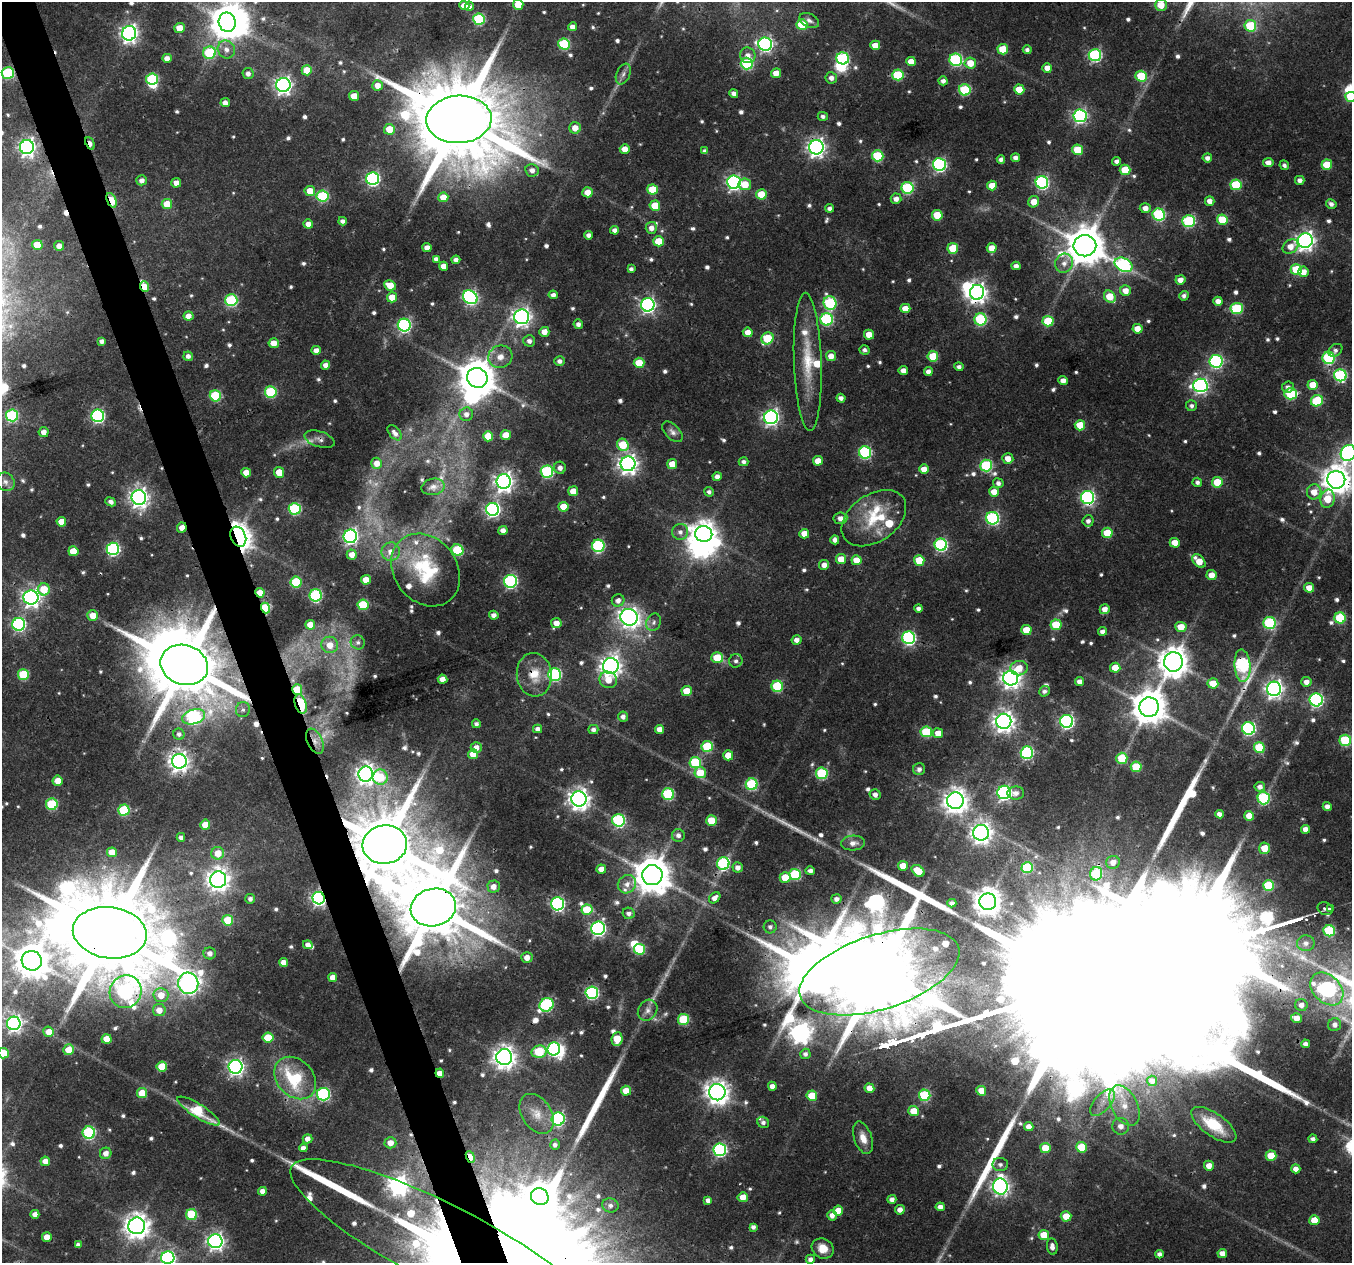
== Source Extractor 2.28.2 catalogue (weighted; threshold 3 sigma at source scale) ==
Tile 11 of 4 x 4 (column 3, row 3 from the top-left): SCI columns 2703-4052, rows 1328-2588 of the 5404 x 5232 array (HDU 1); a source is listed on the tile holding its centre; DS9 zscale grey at full resolution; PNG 1354 x 1265 px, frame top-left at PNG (2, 2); each listed source drawn as its Kron ellipse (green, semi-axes under 4 px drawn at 4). Shown black and unused: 3% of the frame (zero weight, under 3 of 4 exposures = <1% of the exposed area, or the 3 px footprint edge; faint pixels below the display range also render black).
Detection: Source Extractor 2.28.2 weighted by HDU 2 'WHT'; one run over the whole footprint, this tile lists its part. Background 0.0432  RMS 0.0028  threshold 0.0126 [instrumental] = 3 sigma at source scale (4.5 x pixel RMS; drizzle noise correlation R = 1.50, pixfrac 1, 0.0396/0.0396 arcsec/px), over >= 5 px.
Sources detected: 764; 6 too faint to see at this stretch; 12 inside a brighter object's white glare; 7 cosmic-ray / hot-pixel residue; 6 long thin detections or spike segments (spike, bleed or trail) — neither listed nor drawn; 18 inside a brighter listed object's ellipse — not listed separately; of the other 715, all 500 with FLUX_AUTO >= 0.927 (the completeness limit of this list) listed and drawn (215 fainter detections not listed), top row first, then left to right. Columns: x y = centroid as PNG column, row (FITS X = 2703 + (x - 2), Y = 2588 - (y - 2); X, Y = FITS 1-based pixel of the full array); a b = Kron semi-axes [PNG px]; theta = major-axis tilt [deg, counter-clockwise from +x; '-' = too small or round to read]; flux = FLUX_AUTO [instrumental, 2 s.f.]
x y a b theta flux
464 5 5 4 - 3.6
518 5 5 5 - 6.2
1161 5 6 5 - 4.2
469 6 4 4 - 1.4
479 19 6 5 - 27
809 20 10 6 -28 1
227 22 10 8 -78 530
802 25 5 5 - 12
1250 26 6 5 - 17
573 27 4 4 - 1.8
179 28 5 5 - 5
129 33 7 7 - 130
564 44 6 5 - 24
765 44 7 6 - 71
875 45 5 5 - 3.7
226 49 9 8 - 1.9
1003 49 5 5 - 8.8
1027 50 4 4 - 0.96
209 53 6 6 - 19
748 55 8 7 - 1.9
1095 55 6 6 - 44
167 58 4 4 - 2
843 58 6 6 - 34
956 60 6 6 - 43
911 61 5 4 - 3.6
970 63 6 5 - 4.8
747 64 6 5 - 27
1047 68 5 4 - 2.7
307 70 5 5 - 6.1
8 73 6 6 - 33
248 73 5 5 - 1.4
776 73 5 5 - 2.8
623 74 11 6 67 1.3
898 75 5 5 - 18
1141 76 5 5 - 13
831 78 6 5 - 1.6
152 79 6 5 - 22
943 81 4 4 - 1.2
283 85 7 7 - 120
377 85 5 5 - 2.6
1019 89 5 5 - 5.9
965 90 6 5 - 21
734 93 4 4 - 1.5
354 96 5 5 - 3.7
1351 97 6 5 - 7
225 103 4 4 - 2
823 116 5 4 - 1
1080 116 6 6 - 63
459 119 33 24 3 5500
575 128 6 5 - 3.3
389 129 5 5 - 5.1
90 143 6 4 -66 3.1
27 147 7 7 - 130
816 147 7 7 - 140
625 149 5 4 - 3.2
1078 150 5 5 - 9.8
705 151 4 4 - 1
878 156 6 5 - 19
1015 158 4 4 - 1.5
1207 158 5 4 - 1.4
1001 159 4 4 - 1.2
1117 161 4 4 - 1.3
1268 163 5 4 - 2.1
939 165 6 6 - 58
1284 165 5 4 - 0.96
1327 165 5 5 - 8.6
532 170 7 6 - 1.7
1125 170 5 5 - 8.6
373 179 6 6 - 58
142 180 5 5 - 1.5
1300 180 5 4 - 1.4
734 182 7 6 - 78
1042 182 6 6 - 49
176 183 5 4 - 1.8
745 184 6 6 - 5.3
1236 185 5 5 - 15
992 186 5 5 - 4.6
908 188 6 6 - 30
653 189 5 5 - 10
310 191 5 5 - 4.7
588 192 5 5 - 3.8
761 194 5 5 - 7.6
323 196 6 5 - 24
443 197 5 5 - 4.4
896 199 5 5 - 1.6
111 200 8 4 -66 16
1210 201 5 4 - 1.9
1034 202 6 5 - 3.3
167 204 5 5 - 5.9
1331 204 5 4 - 1.1
655 206 5 5 - 7.8
830 208 4 4 - 1.2
1145 208 5 5 - 2.1
937 215 5 5 - 9.1
1159 215 6 6 - 33
1222 220 5 5 - 9.2
343 221 4 4 - 1.2
1189 221 6 6 - 30
308 224 4 4 - 2
651 228 6 5 - 1.8
615 230 4 4 - 1.4
588 235 4 4 - 1.2
659 241 5 5 - 7.5
1305 241 7 7 - 150
37 245 5 5 - 7.8
59 246 5 4 - 2.2
1085 246 11 10 - 910
1290 246 8 6 36 2.9
427 248 4 4 - 2
953 248 5 5 - 9.3
992 248 5 5 - 3.8
436 259 4 4 - 1.4
456 260 4 4 - 1.5
1064 263 10 9 - 2.1
1123 265 9 6 -27 47
443 266 4 4 - 2.5
1016 266 4 4 - 1.6
631 269 4 4 - 0.93
1296 269 5 5 - 12
1303 272 5 5 - 3
1180 280 5 5 - 2.3
390 285 6 5 - 5
144 287 5 4 - 6.1
1125 291 5 5 - 3
977 292 7 7 - 150
553 295 5 4 - 1.4
1184 296 5 4 - 1
392 297 5 5 - 4.7
470 297 8 6 -38 68
1110 297 6 5 - 6.6
231 300 6 6 - 31
1218 301 4 4 - 2
830 303 7 6 - 31
648 305 7 7 - 85
905 308 5 4 - 3.5
1237 308 6 5 - 21
188 316 5 4 - 2.5
522 317 7 7 - 120
827 319 6 6 - 36
980 319 6 6 - 28
1048 321 5 5 - 13
578 324 5 4 - 1.2
404 325 6 6 - 61
1137 329 5 5 - 3.3
544 332 5 5 - 2.5
748 332 5 5 - 2.9
869 335 5 5 - 3.6
767 338 6 5 - 16
102 341 4 4 - 1.3
529 341 6 5 - 1.2
274 343 5 5 - 3.3
316 350 4 4 - 2
864 350 5 4 - 0.99
1335 350 8 5 40 0.94
188 356 5 4 - 1.3
831 356 5 5 - 2.7
933 356 5 5 - 8.4
500 357 12 11 - 3
1329 358 6 6 - 29
560 361 5 4 - 1.1
1216 361 6 6 - 53
808 362 69 14 -88 13
639 363 5 5 - 7.6
326 365 4 4 - 1.8
959 367 4 4 - 1.1
903 371 4 4 - 2
928 372 4 4 - 1.7
1340 375 6 6 - 42
477 378 10 9 - 750
1063 381 4 4 - 2
1200 385 7 7 - 83
1313 385 5 5 - 5
1288 387 6 5 - 1.2
271 392 6 5 - 24
1291 394 6 5 - 21
215 396 5 5 - 22
841 398 4 4 - 1.3
1317 401 6 5 - 16
1191 406 5 5 - 0.93
466 414 7 6 - 1.5
12 415 6 6 - 25
98 416 6 6 - 51
771 417 7 7 - 96
1080 425 5 5 - 8.3
44 432 5 5 - 2
672 432 12 7 -45 1.5
395 433 9 5 -49 1.3
506 435 5 5 - 5.3
488 436 5 5 - 7
319 439 15 7 -18 1.7
623 445 6 5 - 9.4
865 452 6 6 - 38
1348 453 8 7 - 87
1008 458 5 5 - 2.6
818 461 5 5 - 3.6
744 462 5 4 - 1
377 463 5 5 - 2.6
628 464 7 7 - 170
672 464 5 5 - 4.1
986 466 6 6 - 28
560 468 6 6 - 1.7
924 469 5 4 - 3.5
279 472 5 5 - 4.5
547 472 6 6 - 39
246 473 5 4 - 3.1
717 477 4 4 - 1.7
1336 480 9 8 - 400
5 482 10 8 -44 1.4
504 482 7 7 - 160
1197 482 4 4 - 0.93
1217 482 5 5 - 8.1
998 483 5 5 - 1.2
433 487 11 8 12 1.3
573 491 5 5 - 3.7
709 492 5 4 - 0.99
994 492 5 5 - 3.7
1314 492 7 7 - 3.6
139 497 7 7 - 160
1088 497 6 6 - 64
1328 499 9 7 78 7
111 502 5 4 - 1.3
563 507 5 5 - 5.3
295 509 6 6 - 29
493 509 6 6 - 79
840 518 7 6 - 1.7
874 518 36 23 35 13
992 518 6 6 - 48
1088 521 5 5 - 1.3
61 522 5 5 - 3.5
182 528 5 5 - 2.6
503 531 4 4 - 1.9
680 532 8 8 - 1.5
1107 533 5 5 - 7.5
704 534 8 8 - 300
804 534 5 5 - 3.5
350 536 7 6 - 85
238 537 10 7 -68 320
835 540 4 4 - 1.4
1175 543 5 5 - 3.8
941 545 6 6 - 43
598 546 6 6 - 39
113 549 6 6 - 48
457 550 6 5 - 17
73 551 5 5 - 5.5
391 552 9 9 - 2.6
352 555 5 5 - 2.5
841 559 5 5 - 4.2
856 560 5 5 - 4.4
919 560 5 5 - 7.9
1199 561 8 5 -43 4.8
824 565 5 5 - 1.8
426 570 39 31 -52 22
1211 575 5 5 - 3.3
366 580 5 5 - 3.9
510 581 6 6 - 54
296 582 5 5 - 16
1309 588 5 5 - 3.6
44 589 6 6 - 7.1
260 593 5 4 - 4.1
316 595 6 6 - 36
31 597 7 7 - 130
618 600 6 6 - 1.7
363 605 5 5 - 15
265 608 5 4 - 18
919 608 4 4 - 1
1105 609 5 5 - 2.4
93 615 5 5 - 3.7
494 615 4 4 - 1.7
629 617 9 8 - 140
1340 618 5 5 - 16
654 622 9 7 67 1.1
556 623 5 5 - 2.7
1270 623 6 6 - 31
19 624 6 6 - 54
310 625 5 5 - 3.8
1056 625 5 5 - 12
1181 627 5 5 - 5
1026 630 5 5 - 6.5
1103 631 4 4 - 1.4
909 638 6 6 - 52
797 640 5 4 - 1.7
358 642 7 7 - 0.95
330 645 8 8 - 3.3
717 657 6 5 - 8
736 661 7 6 - 0.99
1173 662 10 9 - 450
184 665 24 20 -18 3400
611 666 8 7 - 190
1242 666 16 8 -86 52
1019 668 8 7 - 3.9
1115 668 5 5 - 5.5
23 675 5 5 - 18
534 675 22 17 -83 7.2
555 675 6 6 - 40
1011 678 7 7 - 180
443 679 5 4 - 2.8
608 680 9 8 - 4
1080 681 4 4 - 1.5
1306 682 5 5 - 2
1213 683 5 5 - 5.7
777 686 6 5 - 20
1274 689 7 7 - 130
297 690 5 5 - 9.2
687 691 5 5 - 6.3
1044 691 5 5 - 0.96
1316 700 6 6 - 59
301 704 10 5 -73 24
1149 707 10 9 - 680
243 710 7 7 - 0.97
194 717 12 7 16 39
623 717 5 5 - 1.4
1004 721 7 7 - 200
1067 721 6 6 - 67
476 724 4 4 - 0.95
1248 728 6 6 - 52
538 729 4 4 - 1.4
593 729 5 4 - 1.2
659 729 4 4 - 2.2
926 732 6 5 - 15
938 733 5 5 - 3.3
179 734 6 5 - 1.1
1345 740 6 5 - 23
315 741 13 7 -65 2.5
707 746 5 5 - 17
476 747 5 5 - 2.1
1259 748 6 5 - 15
1027 753 6 6 - 41
473 754 5 5 - 3.4
728 755 5 5 - 4.7
1122 758 5 5 - 12
179 761 7 7 - 180
695 762 6 5 - 20
1136 767 5 5 - 11
919 769 6 6 - 1.2
700 773 6 5 - 7
822 773 6 5 - 24
366 774 7 7 - 180
380 777 8 7 - 11
58 781 5 5 - 3.9
752 784 6 6 - 28
1260 787 5 5 - 1.5
1004 792 7 6 - 77
1016 793 8 6 4 1.7
668 794 6 6 - 28
875 795 5 5 - 1.4
1264 798 6 6 - 32
579 799 7 7 - 200
955 801 8 8 - 270
52 804 6 5 - 22
1327 806 4 4 - 1.6
124 810 5 5 - 20
1219 814 4 4 - 1.4
1249 816 5 5 - 4
619 820 6 6 - 37
711 821 5 5 - 8.8
205 825 5 5 - 4.7
1305 829 4 4 - 2
981 833 8 8 - 190
678 835 6 6 - 1.3
181 837 4 4 - 1.2
853 843 12 7 3 2
385 844 22 19 8 3600
1264 848 5 5 - 5.1
112 852 5 4 - 3.6
218 853 6 6 - 4.9
1113 862 7 6 - 2.4
723 863 6 6 - 39
903 866 5 5 - 4.1
738 867 5 5 - 1.6
1027 867 6 5 - 19
601 869 5 4 - 2.8
810 871 4 4 - 1.2
918 871 7 5 -40 6.2
795 874 6 5 - 22
1096 874 7 6 - 18
652 875 10 10 - 810
785 877 5 5 - 6.3
218 880 8 8 - 220
627 884 10 8 45 2.1
1269 885 5 5 - 15
494 886 6 6 - 2.1
319 898 6 6 - 84
715 898 6 4 41 1.6
250 899 5 5 - 1.1
836 899 5 5 - 1.4
988 902 8 8 - 380
952 903 4 4 - 1.2
558 904 6 6 - 64
433 907 23 18 13 3500
1325 909 8 6 -24 1.3
1330 909 4 3 - 4.4
587 910 5 5 - 12
629 913 6 5 - 1.2
228 920 5 5 - 11
770 927 6 6 - 1
598 928 7 6 - 82
1329 931 6 5 - 17
110 933 37 25 -8 6200
1306 943 9 8 - 1.9
308 945 5 4 - 1.5
639 949 6 5 - 16
210 953 6 6 - 1.7
527 957 5 5 - 2.3
32 961 10 9 - 570
284 962 4 4 - 2.3
879 972 83 37 18 7100
333 978 4 4 - 2.8
188 983 10 10 - 180
1327 989 19 13 -44 81
126 992 17 16 - 54
592 993 6 6 - 47
161 995 7 7 - 4.1
546 1005 7 6 - 42
1301 1005 6 6 - 1.7
159 1010 6 6 - 2.8
648 1010 11 9 55 1.8
1296 1018 5 4 - 3
684 1019 5 5 - 17
14 1023 7 6 - 100
1335 1025 7 6 - 1.6
49 1032 5 5 - 2.8
268 1037 5 5 - 7.6
106 1039 5 5 - 5.1
617 1039 7 5 82 7.3
1306 1044 4 4 - 1.2
554 1049 6 6 - 55
69 1050 5 5 - 5.1
539 1052 7 6 - 16
4 1053 5 5 - 6.9
805 1054 5 5 - 1
504 1057 8 8 - 240
162 1066 5 5 - 8.6
236 1067 7 7 - 120
440 1073 4 4 - 2.7
295 1078 23 18 -47 19
1152 1081 5 5 - 1.2
772 1086 4 4 - 1.6
869 1088 5 4 - 3.1
626 1091 5 5 - 3.9
981 1091 5 5 - 4.6
717 1092 8 8 - 250
142 1093 5 5 - 7
323 1094 6 6 - 42
925 1095 6 5 - 23
812 1096 5 5 - 7.1
1103 1103 16 8 49 3.4
1124 1106 22 13 -63 6.9
199 1111 25 6 -32 18
914 1111 5 5 - 5.9
537 1114 22 14 -56 5.5
558 1119 6 6 - 43
763 1122 6 5 - 1
1214 1125 26 11 -35 9.4
1029 1126 5 4 - 2
1121 1126 8 8 - 2.6
89 1133 6 6 - 35
863 1138 17 9 -71 3.4
308 1139 5 4 - 1.9
1313 1139 4 4 - 1.1
390 1143 6 5 - 2.6
555 1145 5 5 - 1
1081 1147 5 5 - 8.6
303 1148 4 4 - 1.6
1045 1148 5 5 - 5.6
720 1150 6 6 - 51
106 1153 6 5 - 2
1271 1156 5 5 - 6.9
470 1157 6 4 -67 5.7
45 1161 5 4 - 2.5
1000 1164 8 6 -1 1.1
1209 1166 5 5 - 2.7
1296 1169 4 4 - 1.9
1000 1186 8 7 - 120
262 1191 4 4 - 1.7
540 1197 9 8 - 360
743 1197 5 5 - 3.5
892 1199 4 4 - 1.4
708 1200 4 4 - 1.7
610 1205 8 7 - 1.3
940 1207 4 4 - 1.6
900 1210 5 4 - 1.7
838 1211 5 5 - 3.6
35 1214 4 4 - 1.9
191 1215 5 5 - 17
832 1215 5 5 - 1.8
1066 1216 5 5 - 4.8
1314 1220 5 5 - 5.5
137 1226 8 8 - 300
753 1227 4 4 - 1.2
1044 1235 5 5 - 5.8
47 1237 5 4 - 3.2
215 1241 7 7 - 130
78 1245 4 4 - 1.1
445 1246 172 40 -27 1000
1052 1247 8 5 -81 1.5
823 1248 11 10 - 3.6
1222 1253 5 4 - 2.3
1159 1254 4 4 - 1.2
168 1258 6 6 - 60
810 1259 5 4 - 1.2
Overlapping masked pixels (flux is a lower limit): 35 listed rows (the first 20) at x y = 843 58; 8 73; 459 119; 90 143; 816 147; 111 200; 144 287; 977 292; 1291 394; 319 439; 1336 480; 1088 497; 182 528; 238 537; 260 593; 265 608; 629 617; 184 665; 1242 666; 534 675
Isophote crosses this tile's border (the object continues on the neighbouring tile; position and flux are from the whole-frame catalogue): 10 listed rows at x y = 518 5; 1161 5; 227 22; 8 73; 1351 97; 1348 453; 1336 480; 110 933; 4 1053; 168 1258